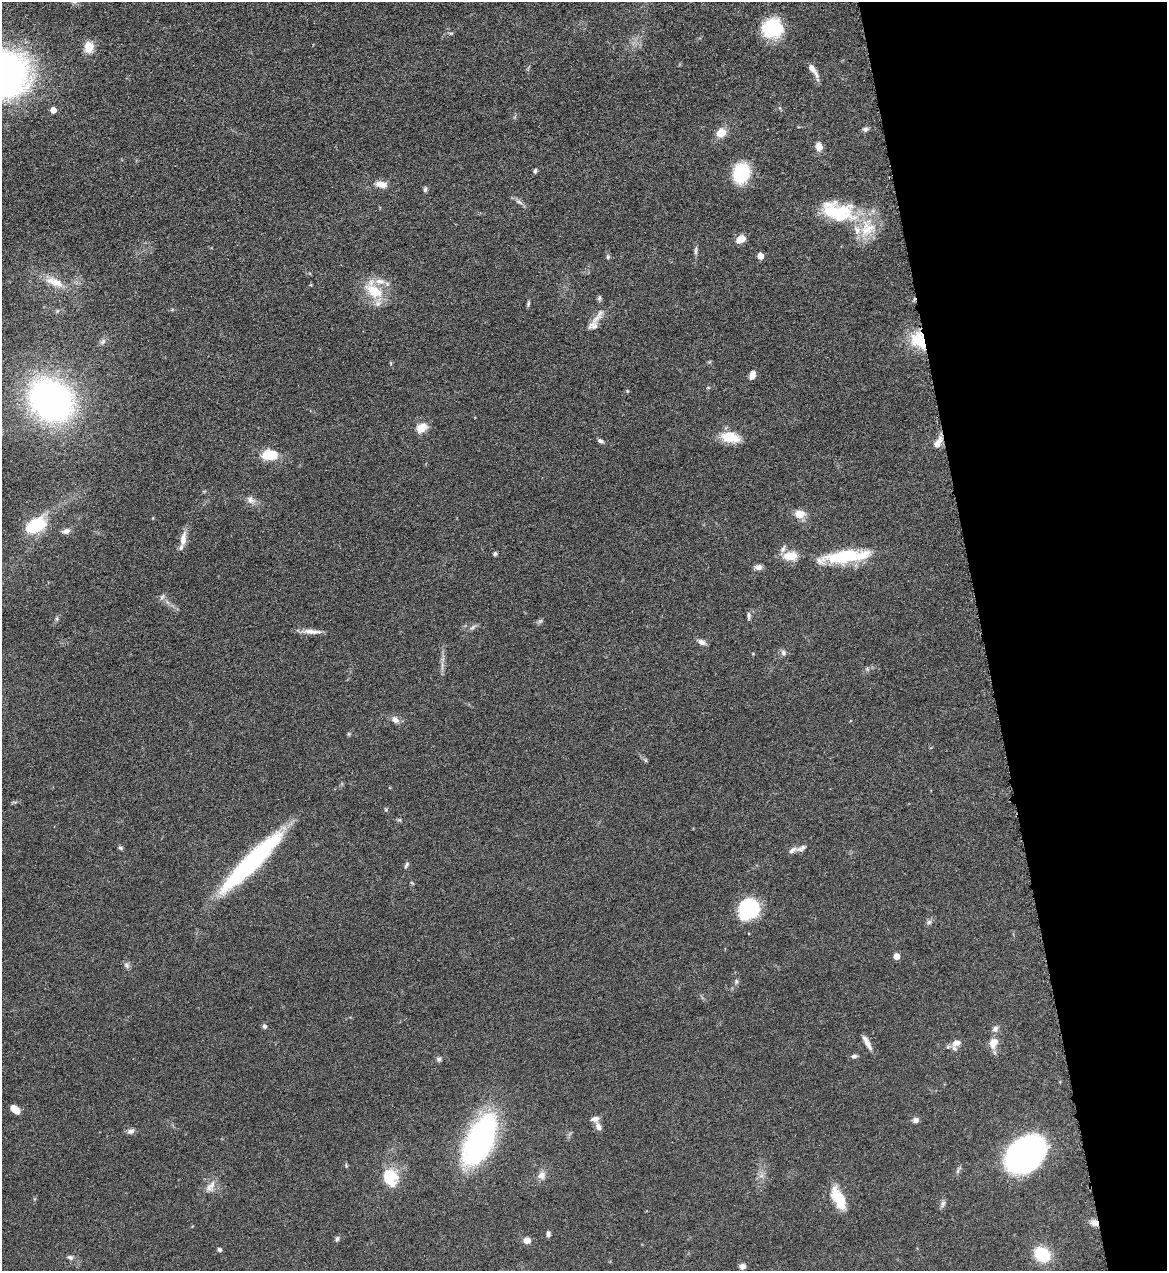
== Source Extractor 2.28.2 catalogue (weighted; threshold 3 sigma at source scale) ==
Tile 12 of 4 x 4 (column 4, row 3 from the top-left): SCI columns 3757-4921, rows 1272-2540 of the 5065 x 5080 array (HDU 1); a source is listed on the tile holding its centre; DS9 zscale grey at full resolution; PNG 1169 x 1273 px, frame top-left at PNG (2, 2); no overlay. Shown black and unused: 16% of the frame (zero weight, under 4 of 8 exposures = <1% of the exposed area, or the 3 px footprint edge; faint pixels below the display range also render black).
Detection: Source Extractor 2.28.2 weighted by HDU 2 'WHT'; one run over the whole footprint, this tile lists its part. Background 0.0459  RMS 0.0034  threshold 0.0141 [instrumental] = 3 sigma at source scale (4.09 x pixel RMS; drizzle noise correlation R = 1.36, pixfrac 0.8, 0.05/0.05 arcsec/px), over >= 5 px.
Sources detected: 97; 1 inside a brighter object's white glare — not listed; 9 inside a brighter listed object's ellipse — not listed separately; the other 87 listed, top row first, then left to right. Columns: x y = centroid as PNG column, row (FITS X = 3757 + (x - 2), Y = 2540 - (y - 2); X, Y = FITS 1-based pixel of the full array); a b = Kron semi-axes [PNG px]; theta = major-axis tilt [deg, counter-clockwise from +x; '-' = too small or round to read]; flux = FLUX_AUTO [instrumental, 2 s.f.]
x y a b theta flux
773 29 18 16 18 22
451 33 6 4 18 0.41
89 47 9 7 89 6
812 68 13 8 -52 1.9
5 74 43 41 8 120
53 110 4 4 - 4.2
865 129 7 6 - 0.78
721 133 10 8 29 4
819 147 7 6 - 3.7
535 171 6 5 - 0.62
741 173 18 14 73 16
381 184 16 8 -10 2.6
425 189 6 5 - 0.62
519 202 11 4 -33 1
840 214 40 26 14 17
741 239 11 7 33 3.1
696 251 13 4 87 0.87
760 256 5 4 - 4.4
608 257 5 5 - 0.47
55 282 27 9 -18 5.2
374 291 26 14 -31 9
599 298 6 5 - 0.57
528 304 7 4 73 0.55
598 317 27 7 52 2.7
918 340 25 18 -51 10
103 342 9 6 49 0.98
752 375 8 5 75 2.3
51 400 37 30 -38 120
422 428 13 10 35 3.7
730 437 21 11 -10 7
600 441 7 5 -28 0.8
937 443 15 8 59 2.7
270 455 15 10 2 7.7
251 500 11 8 -36 1.6
799 514 10 9 - 3.6
36 525 25 14 28 13
66 531 9 7 21 1.4
183 539 21 8 82 2.7
495 554 5 4 - 0.62
790 556 14 9 5 6
844 557 45 12 9 21
758 567 9 6 0 1.4
162 597 9 5 54 0.82
749 616 12 4 -89 0.73
57 619 6 4 -72 0.45
540 621 6 5 - 0.61
473 627 8 5 31 0.79
312 631 25 6 -2 2.6
702 642 10 6 -26 1.5
783 652 8 6 -75 0.86
395 720 10 7 -43 1.7
386 810 6 4 1 0.39
120 848 6 5 - 0.54
802 848 13 6 26 1.2
251 862 82 14 45 49
406 865 9 4 61 0.74
749 909 23 20 52 18
929 922 7 6 - 0.82
897 956 5 4 - 4.1
127 965 9 6 -42 0.87
736 981 6 4 -72 0.53
264 1026 6 5 - 0.7
867 1042 18 5 -62 2.3
956 1043 13 8 11 2.3
993 1043 15 11 66 3.2
854 1056 7 6 - 0.8
439 1059 6 6 - 0.75
14 1109 9 5 -43 3.7
595 1119 10 6 10 1.7
916 1120 8 7 - 1.1
598 1126 11 7 -65 1.5
131 1131 9 6 21 1.1
480 1140 44 21 65 84
1026 1155 29 21 38 130
541 1175 10 9 - 2
390 1178 18 14 -74 11
211 1186 17 8 51 2.4
839 1199 25 11 -64 8.9
943 1203 8 6 59 0.93
1094 1223 10 8 -5 1.7
548 1234 7 5 -85 0.73
337 1239 6 5 - 0.73
527 1240 6 5 - 2.8
219 1250 4 4 - 0.92
1042 1255 14 10 -43 15
70 1257 7 6 - 0.82
742 1266 7 6 - 1.6
Overlapping masked pixels (flux is a lower limit): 2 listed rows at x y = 918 340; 1094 1223
Isophote crosses this tile's border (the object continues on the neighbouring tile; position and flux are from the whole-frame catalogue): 1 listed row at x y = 5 74